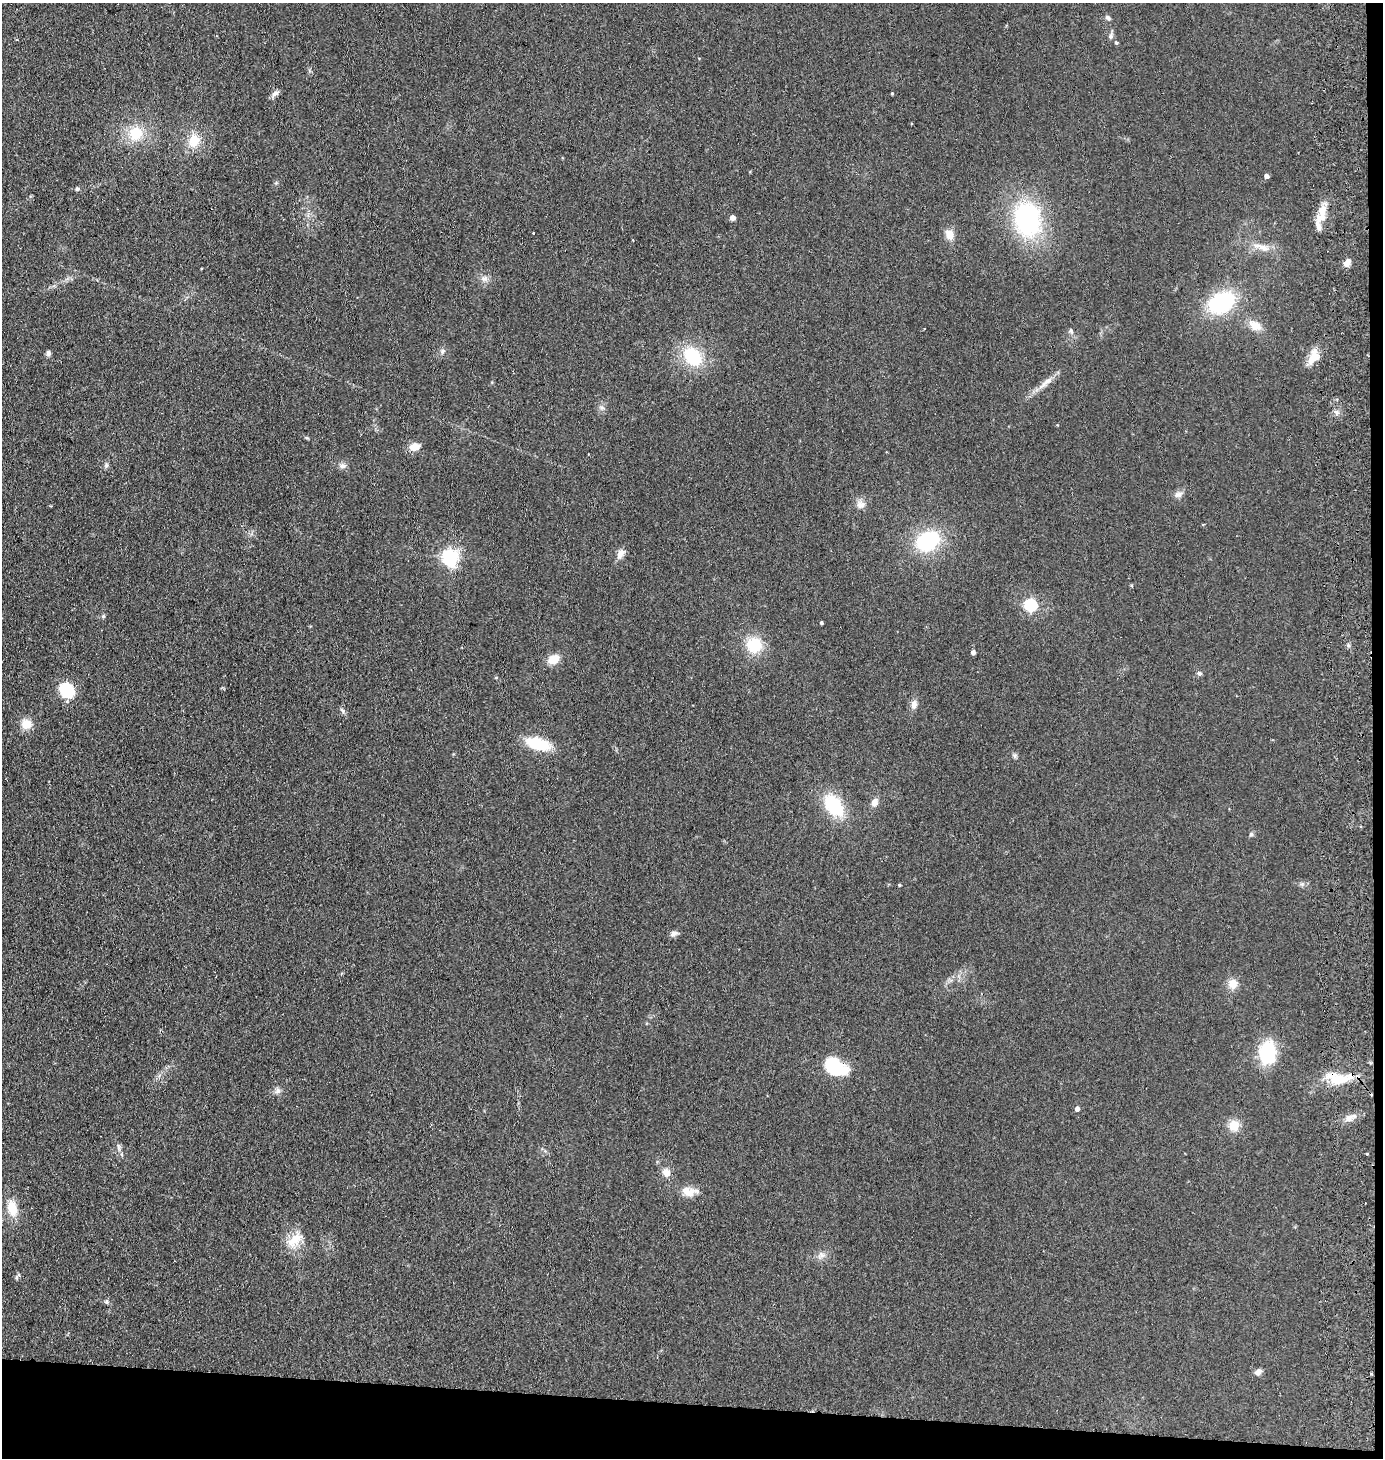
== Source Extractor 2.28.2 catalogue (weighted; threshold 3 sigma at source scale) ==
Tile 9 of 3 x 3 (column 3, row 3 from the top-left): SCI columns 2921-4301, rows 5-1460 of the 4503 x 4376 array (HDU 1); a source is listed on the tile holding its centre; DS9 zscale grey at full resolution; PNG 1385 x 1460 px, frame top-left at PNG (2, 3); no overlay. Shown black and unused: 5% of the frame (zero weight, under 2 of 3 exposures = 3% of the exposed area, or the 3 px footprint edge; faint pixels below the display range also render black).
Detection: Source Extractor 2.28.2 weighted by HDU 2 'WHT'; one run over the whole footprint, this tile lists its part. Background 0.14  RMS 0.011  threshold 0.0495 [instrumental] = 3 sigma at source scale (4.5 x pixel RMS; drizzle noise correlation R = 1.50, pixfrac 1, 0.05/0.05 arcsec/px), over >= 5 px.
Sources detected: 79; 1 inside a brighter object's white glare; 3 cosmic-ray / hot-pixel residue — not listed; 4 inside a brighter listed object's ellipse — not listed separately; the other 71 listed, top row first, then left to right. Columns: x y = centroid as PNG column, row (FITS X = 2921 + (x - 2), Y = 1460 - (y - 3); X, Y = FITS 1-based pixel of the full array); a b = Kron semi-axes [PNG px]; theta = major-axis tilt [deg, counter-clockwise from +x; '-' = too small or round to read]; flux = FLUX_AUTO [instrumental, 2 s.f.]
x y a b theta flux
1108 18 7 6 - 2.4
1116 43 5 4 - 1.7
275 93 12 6 24 3.7
892 93 4 3 - 0.91
136 133 19 17 61 29
194 140 17 13 72 20
1266 176 4 4 - 4.2
77 189 5 5 - 1.9
1322 211 18 10 79 15
732 217 4 4 - 8.1
1027 219 29 22 -87 160
949 235 12 9 -74 10
1261 247 27 7 -17 12
1347 263 9 7 57 6
484 279 9 8 - 4.9
1221 303 25 18 27 92
1255 325 17 11 -32 13
1071 331 7 5 -75 2.2
442 351 6 5 - 2.3
48 353 8 6 -82 2.7
1315 355 19 12 -78 12
693 356 24 18 -50 50
1046 382 30 6 40 11
602 408 7 4 -19 2.1
1336 412 7 4 0 2.6
414 447 11 8 17 11
106 465 7 4 90 2.1
342 466 8 8 - 4
1178 494 12 7 21 4.6
861 505 12 10 -5 6.6
51 506 3 3 - 0.93
928 541 22 17 30 83
620 554 13 8 61 6.9
450 557 6 6 - 330
1030 605 17 14 -18 31
103 616 6 5 - 1.6
821 623 3 3 - 1.8
754 645 13 13 - 40
1348 645 6 3 -72 1.7
973 652 4 4 - 5
553 659 13 9 30 15
1199 673 6 5 - 2.5
67 690 16 13 -59 38
914 704 10 7 81 6.2
342 710 9 4 -49 2.2
26 724 13 12 - 13
538 744 20 9 -16 53
1015 755 6 4 19 2
874 802 10 8 66 6.1
834 805 24 15 -53 57
1251 834 5 5 - 2.1
899 885 4 3 - 1.1
674 933 9 7 32 4.2
1233 984 13 12 - 10
1268 1052 28 19 -90 47
833 1065 20 16 -40 35
1338 1079 25 14 -4 25
278 1091 9 7 54 3.9
1077 1108 5 4 - 4.3
1349 1118 11 8 50 5.8
1234 1125 14 13 - 13
119 1147 11 3 -79 2.4
1367 1154 3 3 - 2.5
666 1172 12 10 -48 7.8
691 1193 19 10 33 9.9
12 1208 20 11 -76 19
294 1240 25 13 38 19
822 1255 7 6 - 3.7
106 1302 6 4 19 1.6
1258 1372 8 6 45 5.8
1371 1373 4 3 - 1.1
Overlapping masked pixels (flux is a lower limit): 1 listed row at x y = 1338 1079